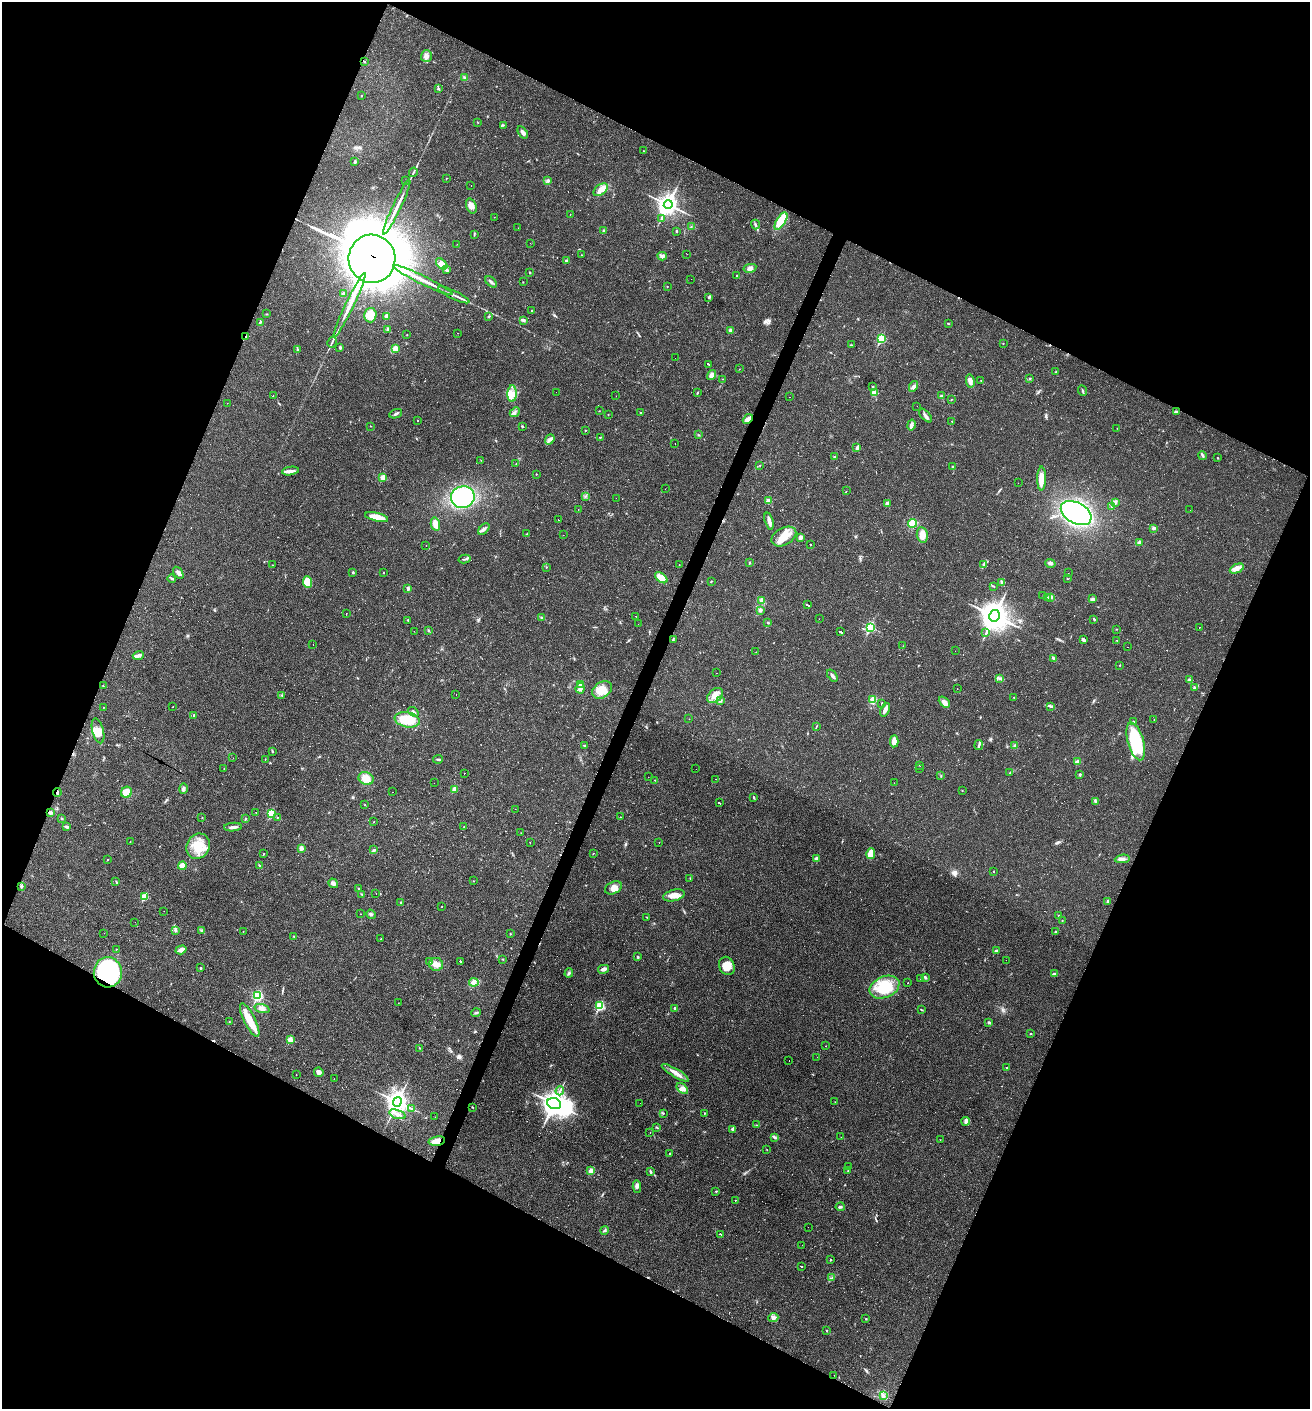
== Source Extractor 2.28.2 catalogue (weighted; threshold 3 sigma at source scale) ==
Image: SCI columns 273-5502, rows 1-5628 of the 5640 x 5628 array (HDU 1 of 3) = the unmasked area's bounding box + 8 px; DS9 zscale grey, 4 x 4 block average (1 PNG px = mean of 4 x 4 image px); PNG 1312 x 1411 px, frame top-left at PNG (2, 2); each listed source drawn as its Kron ellipse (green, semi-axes under 4 px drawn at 4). Shown black and unused: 45% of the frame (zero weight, under 2 of 3 exposures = <1% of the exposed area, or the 3 px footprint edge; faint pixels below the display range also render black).
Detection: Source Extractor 2.28.2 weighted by HDU 2 'WHT'. Background 0.0331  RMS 0.0045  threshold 0.0202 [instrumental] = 3 sigma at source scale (4.5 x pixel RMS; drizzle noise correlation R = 1.50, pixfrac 1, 0.05/0.05 arcsec/px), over >= 5 px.
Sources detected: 529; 6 too faint to see at this stretch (4 x 4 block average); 7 inside a brighter object's white glare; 90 cosmic-ray / hot-pixel residue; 1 long thin detection or spike segment (spike, bleed or trail) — neither listed nor drawn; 2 coinciding with a brighter row at this scale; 11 inside a brighter listed object's ellipse — not listed separately; the other 412 listed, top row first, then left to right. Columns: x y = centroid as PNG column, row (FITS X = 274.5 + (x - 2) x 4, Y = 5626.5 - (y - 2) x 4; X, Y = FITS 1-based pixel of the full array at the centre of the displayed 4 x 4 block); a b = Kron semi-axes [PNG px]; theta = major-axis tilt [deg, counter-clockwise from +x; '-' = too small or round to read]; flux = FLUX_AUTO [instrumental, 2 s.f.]
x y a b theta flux
426 56 6 5 - 12
365 62 2 2 - 1.1
465 78 2 2 - 1.8
438 88 4 2 - 2
361 96 2 2 - 1.5
478 123 2 2 - 0.88
503 125 2 2 - 1.3
523 132 7 3 -55 8.6
644 151 2 2 - 0.85
354 162 3 2 - 2.2
413 172 5 2 - 3.2
446 179 2 2 - 0.83
406 180 2 2 - 0.31
548 181 4 3 - 5.6
471 185 2 2 - 0.83
601 190 8 5 38 23
668 205 4 4 - 1600
471 206 8 5 -69 14
397 207 30 2 64 30
570 214 2 2 - 0.8
494 217 2 2 - 0.61
662 219 3 2 - 2.5
781 221 10 4 59 65
755 224 5 2 - 4.8
691 227 2 2 - 0.93
518 228 2 2 - 0.36
603 231 2 2 - 4.7
676 231 3 2 - 2.4
474 234 4 2 - 2.2
530 243 2 2 - 0.97
457 244 2 2 - 3.5
687 254 2 2 - 0.34
581 255 2 2 - 0.81
662 256 4 4 - 6.3
372 259 24 23 - 25000
566 261 2 2 - 9.9
442 264 7 4 -44 12
750 268 6 4 12 8.6
446 270 3 3 - 4.4
530 272 2 2 - 1.6
737 276 2 2 - 5.4
691 279 2 2 - 0.29
423 280 33 2 -26 39
491 282 7 2 -45 6.3
523 282 2 2 - 0.8
667 287 2 2 - 0.85
343 293 4 3 - 6.1
454 295 17 2 -26 9.7
709 297 3 2 - 3.3
350 305 35 2 64 42
531 311 3 2 - 1.7
267 314 2 2 - 0.85
370 315 7 6 - 28
387 316 2 2 - 29
489 316 3 2 - 2.1
523 320 4 2 - 4.5
260 322 3 2 - 2.7
948 323 2 2 - 1.3
388 329 3 3 - 4.8
730 330 3 3 - 6
458 333 2 2 - 0.48
407 334 2 2 - 0.75
246 337 2 2 - 2.8
881 339 3 2 - 170
332 342 5 2 - 3.3
1003 344 2 2 - 0.98
851 345 2 2 - 1.2
340 347 3 2 - 3.6
395 348 2 2 - 59
297 350 3 2 - 2.5
675 358 2 2 - 0.44
709 364 4 2 - 84
739 369 2 2 - 0.74
1055 372 2 2 - 1.8
712 375 5 4 - 13
1030 378 3 2 - 2
722 379 2 2 - 0.81
970 381 7 4 -79 13
981 381 2 2 - 1
913 386 6 3 62 6.5
872 387 2 2 - 2.5
1083 391 5 2 - 3.6
556 392 2 2 - 0.37
697 393 3 2 - 2.1
874 393 4 3 - 21
512 394 8 4 89 19
273 396 2 2 - 1.4
616 396 2 2 - 0.35
941 396 3 3 - 3.9
790 397 2 2 - 0.58
951 400 3 2 - 0.75
227 403 2 2 - 0.41
917 406 2 2 - 0.78
599 411 2 2 - 0.77
515 412 6 3 43 7
1176 412 3 2 - 3.4
640 413 2 2 - 4.2
396 414 7 2 23 5.7
608 415 2 2 - 0.97
925 416 8 3 -48 8.1
748 419 6 3 41 14
417 420 2 2 - 3.2
952 421 2 2 - 1.3
911 425 5 3 - 9.2
370 426 2 2 - 0.79
522 426 3 2 - 2.4
1117 428 2 2 - 0.74
585 430 2 2 - 0.97
698 435 2 2 - 1.2
600 437 3 2 - 1.4
550 439 5 2 - 6.5
675 444 2 2 - 19
857 448 3 2 - 8.1
1202 456 4 2 - 4.3
835 457 2 2 - 1.6
1218 458 2 2 - 1.4
481 460 2 2 - 0.62
516 463 2 2 - 0.7
760 465 2 2 - 0.98
953 467 3 2 - 3.3
290 471 8 3 8 14
536 474 2 2 - 2
383 477 2 2 - 53
1042 479 12 4 90 30
1018 483 2 2 - 0.65
665 489 2 2 - 0.41
846 491 2 2 - 0.79
586 496 2 2 - 1.1
463 497 12 11 - 220
616 498 2 2 - 14
769 501 4 4 - 8
887 503 2 2 - 32
1115 503 3 2 - 3.4
1111 507 3 2 - 2.3
578 509 2 2 - 0.65
1190 510 2 2 - 0.48
1076 513 16 10 -29 530
377 517 12 3 -14 39
559 520 2 2 - 47
769 521 9 2 -74 16
912 523 5 3 - 46
435 524 6 4 -76 18
1153 528 3 3 - 5.1
484 529 7 3 47 7.1
526 534 2 2 - 1.3
563 535 2 2 - 0.42
922 535 8 5 -82 22
784 536 13 8 29 40
801 537 4 3 - 9
1140 542 3 2 - 3.3
811 544 2 2 - 42
426 545 2 2 - 0.38
464 559 6 2 13 4
750 563 2 2 - 4.8
1050 563 5 3 - 7.5
679 564 2 2 - 1.1
272 565 2 2 - 0.88
983 565 3 2 - 2.1
546 567 2 2 - 1.4
1237 569 7 4 25 14
353 572 3 2 - 2.2
178 573 7 3 -55 6.7
383 573 2 2 - 2.1
1068 573 2 2 - 9
661 578 7 4 -38 40
172 579 4 2 - 3.6
1067 579 2 2 - 1.2
711 581 2 2 - 1.8
307 582 6 4 -86 48
1001 582 2 2 - 1.9
993 586 2 2 - 1.3
408 588 2 2 - 22
1043 596 2 2 - 0.56
1051 597 2 2 - 3.9
1048 598 2 2 - 2
1092 599 4 3 - 6.4
762 601 4 3 - 12
808 605 4 2 - 150
760 610 4 2 - 6.1
346 613 2 2 - 0.65
636 616 2 2 - 1.2
994 616 6 5 - 3600
542 618 3 2 - 2.6
819 619 2 2 - 0.47
1094 619 4 2 - 2.3
408 620 2 2 - 2.7
768 623 2 2 - 2.6
638 624 2 2 - 0.44
870 627 3 2 - 280
1199 627 2 2 - 0.66
1116 629 2 2 - 1.1
428 630 3 2 - 2.3
414 631 2 2 - 0.34
841 632 4 2 - 130
986 633 2 2 - 1.4
673 639 2 2 - 1.7
1083 640 3 2 - 8.2
1117 640 2 2 - 1.3
313 645 2 2 - 1.5
903 646 2 2 - 0.69
1127 647 2 2 - 1.6
955 651 2 2 - 0.32
756 652 2 2 - 0.47
138 655 6 3 17 9.7
1054 658 3 2 - 2.6
1120 665 2 2 - 1.4
716 673 2 2 - 0.4
832 676 7 2 -54 7.5
1000 678 3 2 - 2.5
1189 680 3 2 - 2.5
581 685 4 3 - 10
103 686 3 2 - 0.98
1194 687 4 2 - 2.6
580 688 5 4 - 9.8
957 689 2 2 - 0.67
602 690 10 7 36 34
282 695 2 2 - 2.1
456 695 2 2 - 6.2
715 696 9 6 41 23
1014 698 2 2 - 1
873 700 2 2 - 3.5
720 701 4 3 - 4
944 702 6 4 -44 14
882 703 2 2 - 3.6
1050 706 3 2 - 2.5
104 707 2 2 - 1.1
173 707 2 2 - 1.8
885 710 7 2 68 18
413 712 6 2 -38 4.3
194 715 2 2 - 2.9
689 719 2 2 - 0.5
407 720 13 7 -11 68
1154 720 2 2 - 0.71
1133 722 2 2 - 3.5
816 727 2 2 - 1.5
98 731 13 5 -75 25
894 741 6 4 86 15
1136 741 19 8 -74 170
584 745 4 2 - 2.4
979 745 5 2 - 4.8
1015 746 3 3 - 5.8
272 751 2 2 - 1.9
233 758 2 2 - 0.52
265 759 2 2 - 0.86
438 759 5 2 - 3.2
1078 761 4 3 - 6.6
920 765 2 2 - 0.85
224 768 2 2 - 0.91
920 768 2 2 - 0.6
696 769 2 2 - 0.4
464 773 2 2 - 1.5
1010 773 3 2 - 2.2
941 775 3 2 - 1.9
1080 775 3 2 - 2.8
648 777 2 2 - 1.1
366 778 8 6 -25 28
716 779 2 2 - 0.83
655 780 2 2 - 1.1
434 783 2 2 - 0.96
894 783 2 2 - 0.61
183 789 5 3 - 5.8
454 789 3 3 - 12
962 790 2 2 - 0.98
126 792 6 5 - 33
393 792 2 2 - 0.41
57 793 4 2 - 3.6
754 797 3 2 - 2.9
1095 801 3 2 - 2.4
719 803 2 2 - 150
365 805 2 2 - 1.5
515 809 2 2 - 2.9
256 812 2 2 - 0.69
50 813 3 2 - 7.3
271 813 2 2 - 150
277 817 2 2 - 1.8
620 817 2 2 - 1.4
202 818 2 2 - 0.91
62 819 2 2 - 1.7
245 819 3 2 - 2.2
373 822 2 2 - 0.72
66 827 3 2 - 6.3
233 827 9 2 5 8.7
464 827 2 2 - 1.1
521 833 2 2 - 0.63
130 842 2 2 - 0.8
530 843 2 2 - 0.73
659 843 2 2 - 4.6
198 846 13 11 62 53
301 848 2 2 - 13
374 850 4 2 - 3.9
263 854 3 2 - 1.5
593 854 2 2 - 0.89
871 854 5 3 - 42
816 859 4 2 - 9.7
1122 859 8 4 5 10
107 860 2 2 - 1.2
259 865 3 2 - 2.3
182 866 4 4 - 17
993 871 2 2 - 2.7
690 878 2 2 - 1.1
116 881 3 2 - 1.9
474 881 2 2 - 0.83
333 883 5 4 - 7.7
21 886 4 2 - 3.1
613 888 9 6 25 17
359 889 3 2 - 1.6
376 893 2 2 - 0.53
362 894 3 2 - 2.8
674 895 11 5 14 23
144 897 2 2 - 100
1107 901 2 2 - 1.9
401 902 2 2 - 6.3
442 907 2 2 - 0.97
164 911 2 2 - 0.41
360 914 2 2 - 0.59
371 914 5 3 - 4.5
1059 916 2 2 - 1.4
647 917 2 2 - 1
1062 920 2 2 - 0.89
135 922 2 2 - 0.59
175 930 3 3 - 3.6
202 930 3 2 - 2.8
243 932 2 2 - 0.77
1055 932 3 2 - 1.7
104 933 2 2 - 0.46
510 934 2 2 - 1.5
293 936 2 2 - 0.79
381 939 3 2 - 3.1
116 949 2 2 - 1.5
181 950 5 4 - 12
996 951 3 2 - 4.7
638 957 3 2 - 2.8
502 959 2 2 - 1.4
1006 960 2 2 - 0.52
430 961 2 2 - 0.97
460 961 2 2 - 81
436 964 7 6 - 17
727 966 9 7 -67 31
200 968 3 2 - 1.7
603 969 5 4 - 8.6
108 972 15 14 - 440
569 973 4 3 - 4.5
1054 974 3 2 - 3.4
925 977 4 2 - 4.5
921 979 3 2 - 1
474 982 4 3 - 13
908 983 2 2 - 1.3
884 987 16 10 23 93
258 996 3 2 - 310
398 1003 2 2 - 0.56
600 1006 3 2 - 190
674 1008 2 2 - 3.8
262 1009 8 3 -17 8.9
921 1010 3 2 - 1.7
476 1013 4 2 - 3.4
250 1020 18 5 -64 48
229 1021 2 2 - 0.64
989 1022 2 2 - 4.4
1030 1033 2 2 - 1.7
290 1040 2 2 - 48
826 1046 2 2 - 0.56
420 1048 2 2 - 1.3
817 1057 2 2 - 0.37
789 1061 2 2 - 0.62
1007 1068 2 2 - 2.8
319 1072 5 5 - 8.1
675 1073 15 3 -31 18
296 1075 2 2 - 0.57
334 1079 2 2 - 0.42
682 1088 7 3 -42 11
560 1091 4 2 - 4.3
397 1102 5 4 - 1700
835 1102 2 2 - 0.44
640 1103 2 2 - 0.64
554 1104 7 5 -23 2300
472 1107 2 2 - 1.4
412 1109 2 2 - 1.9
663 1113 2 2 - 2.2
704 1113 2 2 - 1.4
397 1114 9 2 -17 8.7
435 1117 2 2 - 0.38
966 1121 4 3 - 5.6
756 1125 2 2 - 1.2
657 1128 4 2 - 1.8
733 1129 4 3 - 6.4
650 1132 2 2 - 0.42
775 1137 2 2 - 1.9
841 1137 2 2 - 0.99
940 1140 2 2 - 0.71
437 1141 8 4 10 26
767 1150 2 2 - 0.69
669 1154 3 2 - 1.5
849 1167 2 2 - 0.86
848 1170 2 2 - 0.79
591 1171 4 3 - 14
651 1172 3 2 - 3.7
637 1186 6 3 -86 7
716 1191 2 2 - 1.6
735 1200 2 2 - 1.6
840 1207 4 3 - 4.6
808 1227 2 2 - 0.44
604 1230 4 2 - 3.5
721 1234 2 2 - 52
802 1245 2 2 - 0.29
830 1260 2 2 - 2.1
801 1266 2 2 - 100
832 1278 2 2 - 1.2
773 1317 5 4 - 7.9
866 1319 2 2 - 1.7
826 1330 2 2 - 3.4
834 1375 2 2 - 0.45
883 1396 4 2 - 4.2
Overlapping masked pixels (flux is a lower limit): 7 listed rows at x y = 372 259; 246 337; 748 419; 57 793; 50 813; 108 972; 437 1141
Diffuse or blended objects may show on this block-average render without a row.